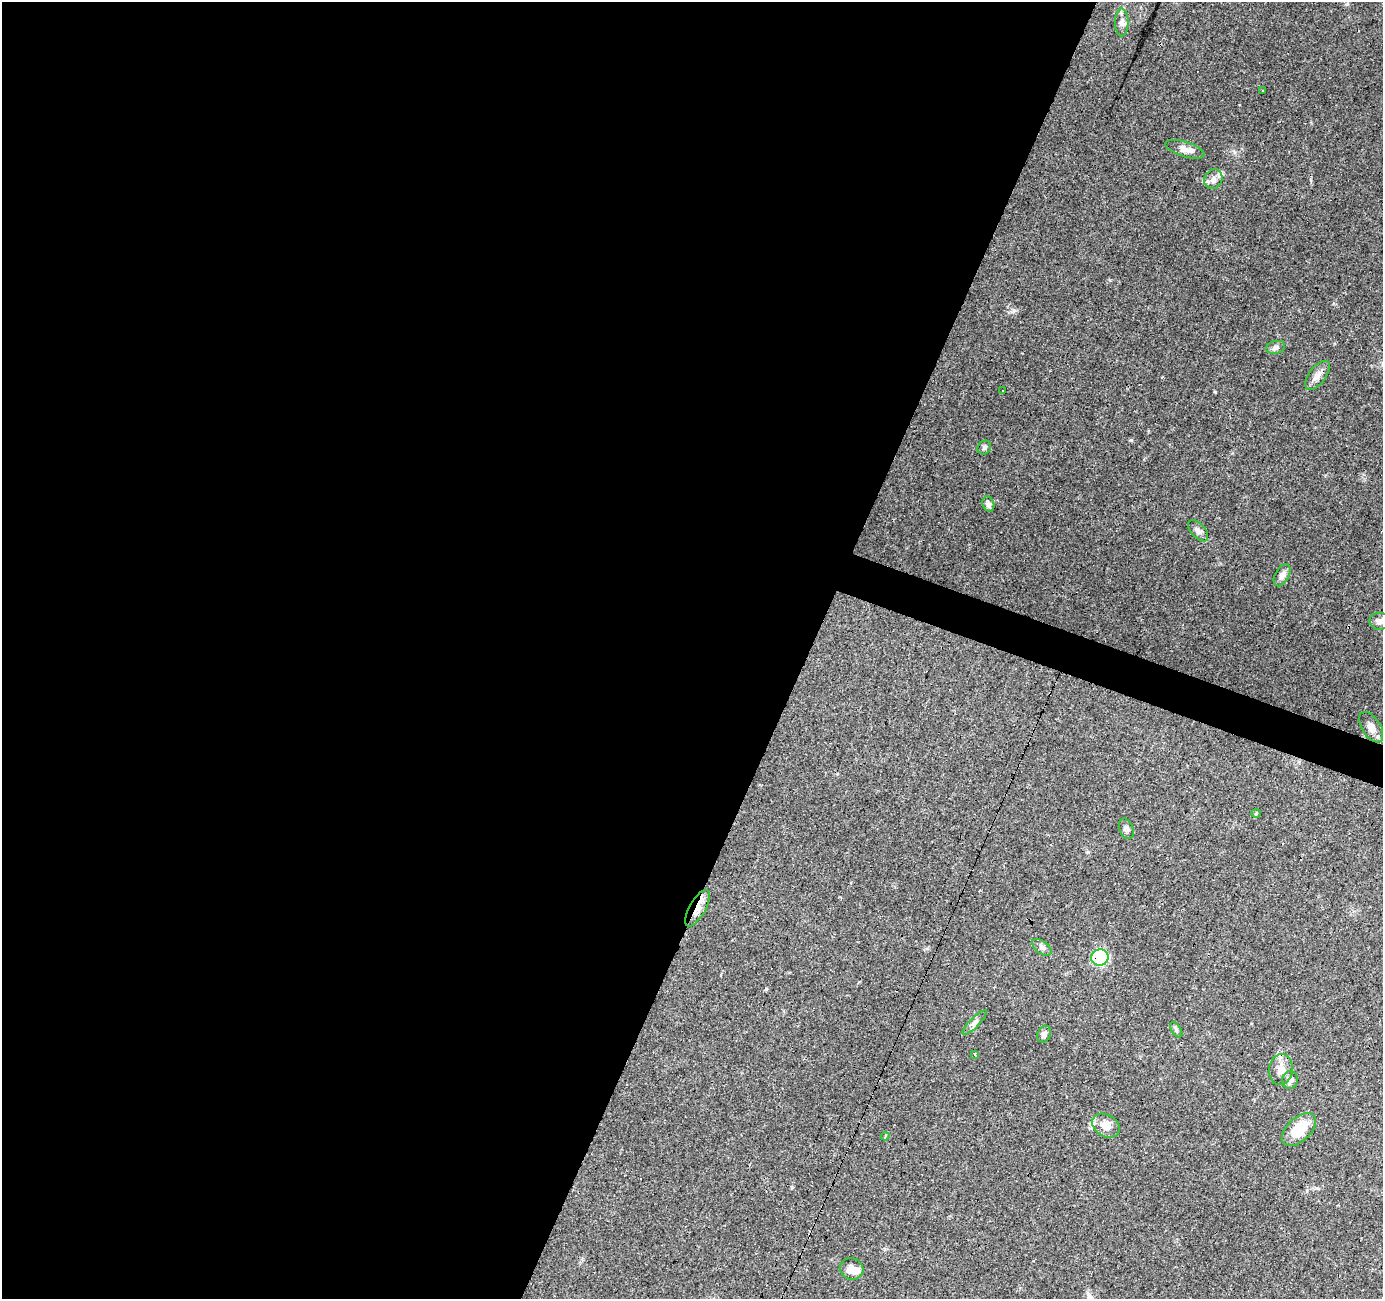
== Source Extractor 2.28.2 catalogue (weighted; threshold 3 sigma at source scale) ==
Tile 5 of 4 x 4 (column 1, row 2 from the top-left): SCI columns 1-1381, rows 2800-4096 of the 5528 x 5664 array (HDU 1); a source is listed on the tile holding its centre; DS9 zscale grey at full resolution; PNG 1385 x 1301 px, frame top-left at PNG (2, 2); each listed source drawn as its Kron ellipse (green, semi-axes under 4 px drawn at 4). Shown black and unused: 60% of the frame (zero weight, under 3 of 4 exposures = <1% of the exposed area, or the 3 px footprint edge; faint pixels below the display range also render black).
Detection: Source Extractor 2.28.2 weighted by HDU 2 'WHT'; one run over the whole footprint, this tile lists its part. Background 0.0703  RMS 0.0053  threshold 0.0239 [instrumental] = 3 sigma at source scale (4.5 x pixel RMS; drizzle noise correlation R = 1.50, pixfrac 1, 0.0396/0.0396 arcsec/px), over >= 5 px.
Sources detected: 34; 3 cosmic-ray / hot-pixel residue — neither listed nor drawn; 3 inside a brighter listed object's ellipse — not listed separately; the other 28 listed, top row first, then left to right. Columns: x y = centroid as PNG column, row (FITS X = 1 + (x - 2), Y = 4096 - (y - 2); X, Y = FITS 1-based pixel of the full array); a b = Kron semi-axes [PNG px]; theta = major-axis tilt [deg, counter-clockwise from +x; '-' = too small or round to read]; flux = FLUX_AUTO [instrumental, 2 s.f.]
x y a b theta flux
1122 22 14 7 -90 3
1263 91 3 2 - 0.77
1185 149 20 7 -18 4.6
1213 179 10 8 59 2.9
1276 347 10 6 15 2
1317 375 17 8 52 4.1
1003 391 3 2 - 0.9
984 447 7 6 - 1.3
988 504 8 5 -72 1.8
1198 531 13 7 -48 2.2
1282 575 12 7 61 2.5
1380 621 10 8 -5 3.1
1371 727 17 9 -57 4.5
1256 814 5 3 - 0.53
1126 829 11 6 -68 2
697 908 20 8 60 5
1042 947 11 6 -36 1.8
1100 957 8 8 - 39
975 1022 16 5 45 2.2
1176 1030 9 4 -57 0.96
1044 1034 8 6 65 2.1
975 1054 3 3 - 0.82
1281 1069 15 12 83 5.7
1290 1080 9 8 - 2.4
1106 1126 15 11 -30 5.5
1299 1130 20 11 43 14
885 1136 4 3 - 1.3
852 1269 12 10 -20 5
Overlapping masked pixels (flux is a lower limit): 2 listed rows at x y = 697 908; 1100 957
Isophote crosses this tile's border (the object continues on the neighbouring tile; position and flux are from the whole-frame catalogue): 1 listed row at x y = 1380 621
Unlisted compact peaks at least as high as the median listed source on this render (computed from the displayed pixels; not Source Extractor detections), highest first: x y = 1131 440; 1215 392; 1014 310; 766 989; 1110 280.